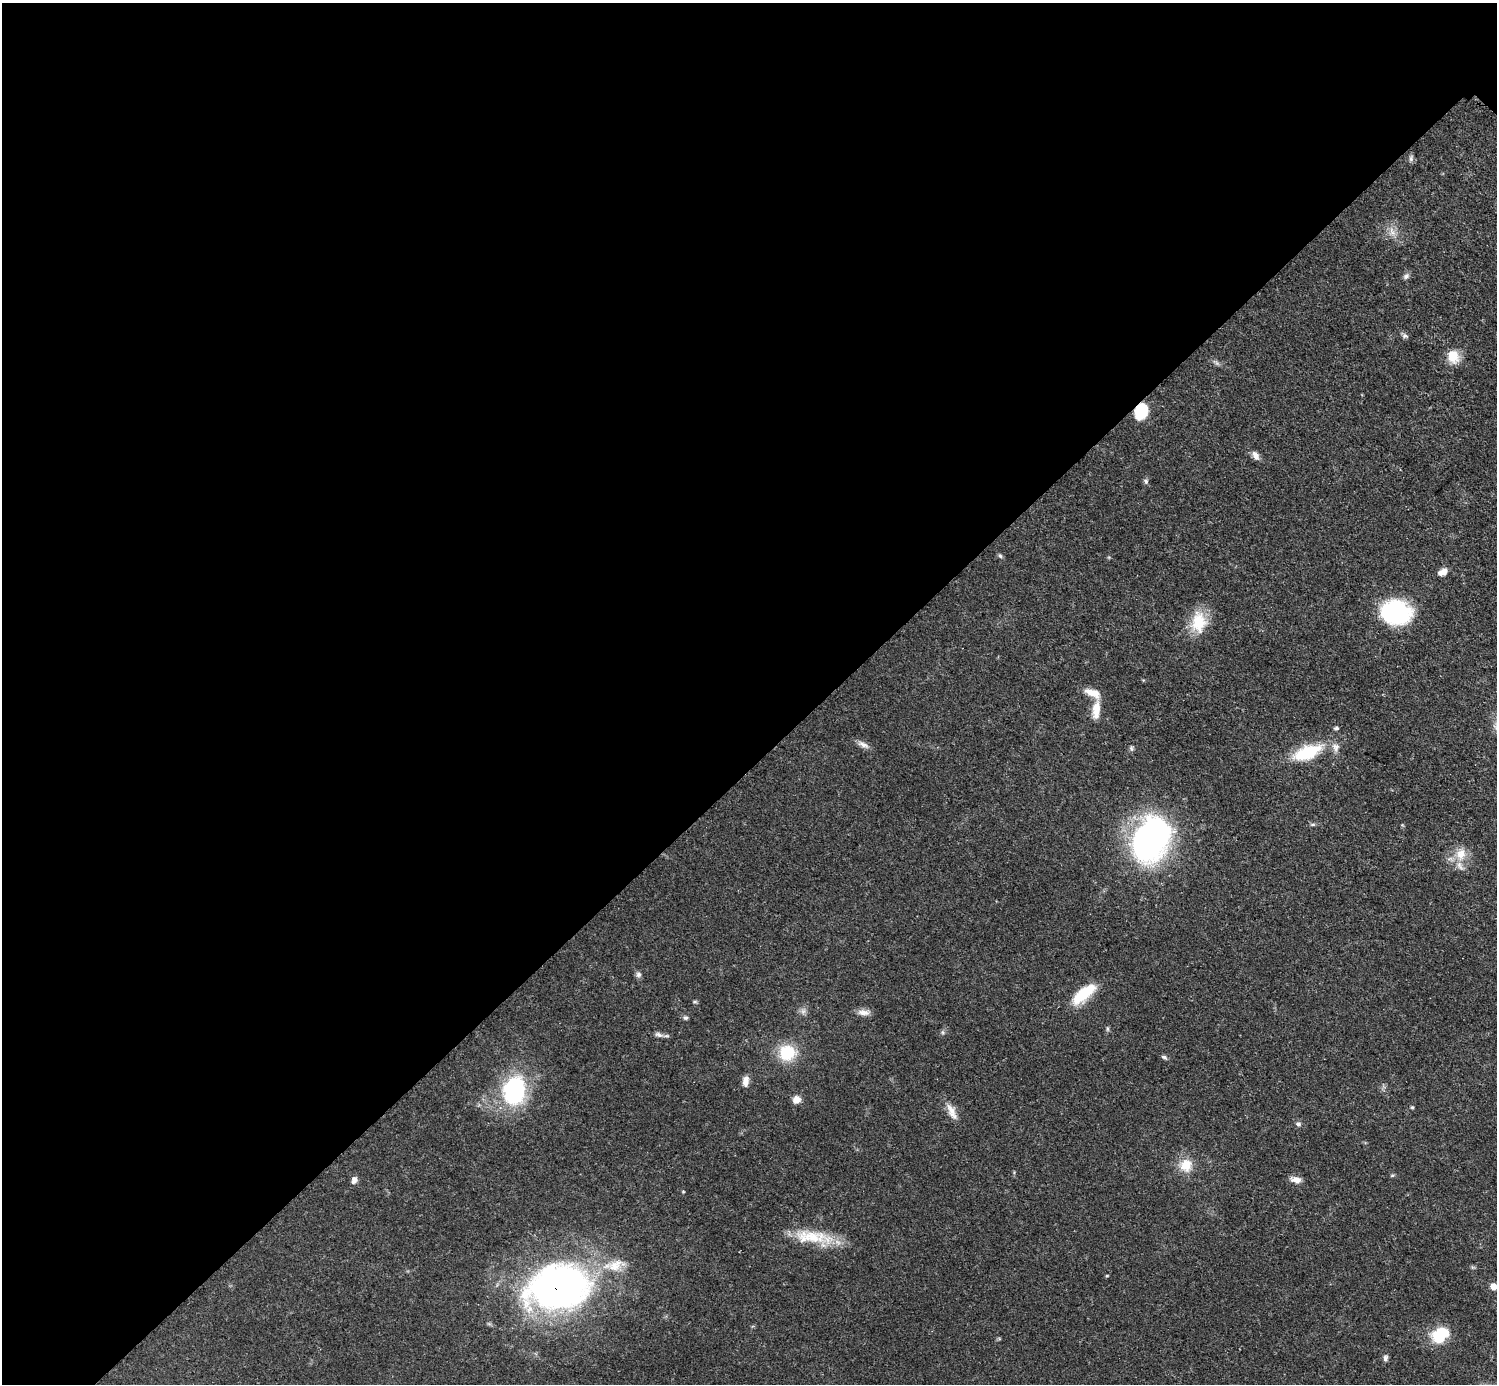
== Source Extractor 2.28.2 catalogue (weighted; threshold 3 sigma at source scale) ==
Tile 5 of 4 x 4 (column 1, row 2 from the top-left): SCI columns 9-1503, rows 3070-4451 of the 5993 x 5993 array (HDU 1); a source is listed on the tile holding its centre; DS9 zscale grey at full resolution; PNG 1499 x 1386 px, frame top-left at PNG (2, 3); no overlay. Shown black and unused: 55% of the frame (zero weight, under 3 of 5 exposures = <1% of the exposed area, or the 3 px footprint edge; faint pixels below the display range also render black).
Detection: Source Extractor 2.28.2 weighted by HDU 2 'WHT'; one run over the whole footprint, this tile lists its part. Background 0.0506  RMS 0.0052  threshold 0.0236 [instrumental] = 3 sigma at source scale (4.5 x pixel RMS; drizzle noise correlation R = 1.50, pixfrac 1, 0.05/0.05 arcsec/px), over >= 5 px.
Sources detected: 52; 1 inside a brighter object's white glare — not listed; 4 inside a brighter listed object's ellipse — not listed separately; the other 47 listed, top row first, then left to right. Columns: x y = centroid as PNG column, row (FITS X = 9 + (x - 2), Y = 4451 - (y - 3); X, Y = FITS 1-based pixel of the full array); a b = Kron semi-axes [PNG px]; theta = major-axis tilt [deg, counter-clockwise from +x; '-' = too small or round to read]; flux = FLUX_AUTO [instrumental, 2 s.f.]
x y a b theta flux
1411 158 9 5 88 1.4
1392 232 15 7 -72 4
1406 276 8 6 30 1.7
1405 336 8 6 -9 1.4
1453 356 16 13 -69 9.4
1141 411 13 10 69 26
1255 455 12 7 -56 3.1
1146 481 7 6 - 1.3
1000 556 7 4 -61 1
1442 572 11 7 28 4.2
1396 612 23 19 -8 76
1199 622 28 20 85 17
1096 710 24 9 84 7.5
1336 728 7 4 -1 0.96
863 744 18 6 -26 2.9
1131 748 8 5 -83 1.1
1307 753 35 15 21 27
1313 824 8 4 -8 0.97
1151 840 56 40 62 130
1461 854 20 14 71 9.1
638 974 8 7 - 1.6
1083 994 31 12 40 18
695 1002 6 4 0 0.76
803 1011 8 6 45 1.9
864 1012 17 7 -3 3.8
685 1018 7 6 - 1.1
1107 1029 8 4 -82 0.89
943 1032 6 4 72 0.93
659 1035 12 6 -19 2.2
787 1053 19 17 13 20
1164 1057 9 5 -28 1.2
746 1081 12 7 83 4
514 1090 35 26 78 55
796 1100 10 9 - 3.5
1412 1107 4 4 - 0.67
952 1111 24 10 -65 5.7
1298 1124 8 6 -15 1.5
1186 1165 17 15 70 9.9
1392 1175 6 4 2 0.67
354 1180 9 6 71 2.6
1296 1180 13 7 -10 3.9
814 1237 52 16 -8 22
1107 1276 5 3 - 0.46
1493 1286 8 7 - 3.4
558 1288 70 46 11 240
1440 1338 21 15 -15 13
1385 1358 9 6 82 1.6
Overlapping masked pixels (flux is a lower limit): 2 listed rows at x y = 1141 411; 558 1288